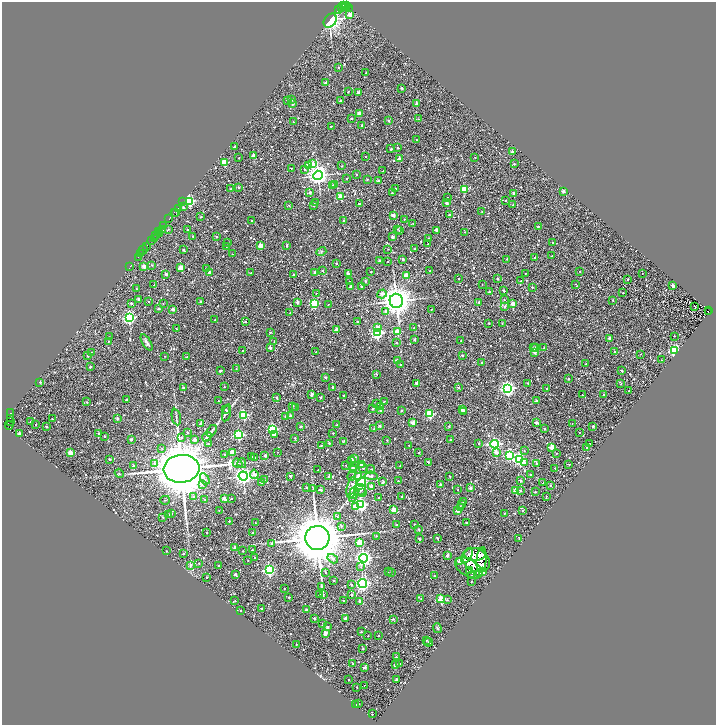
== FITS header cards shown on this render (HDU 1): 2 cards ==
NAXIS1  =                 1428
NAXIS2  =                 1446

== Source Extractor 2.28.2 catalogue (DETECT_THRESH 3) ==
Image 1428 x 1446 px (HDU 1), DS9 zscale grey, zoomed out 1/2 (1 PNG px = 2 x 2 image px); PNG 718 x 727 px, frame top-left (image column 1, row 1446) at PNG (2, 2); each listed source drawn as its Kron ellipse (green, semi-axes under 4 px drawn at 4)
Background 2.35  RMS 1.2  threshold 3.45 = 3 sigma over >= 5 px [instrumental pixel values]
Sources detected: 1265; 283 cannot appear on this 1/2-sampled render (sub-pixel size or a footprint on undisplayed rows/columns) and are neither listed nor drawn; of the other 982, the 500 brightest by FLUX_AUTO listed and drawn (482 fainter detections omitted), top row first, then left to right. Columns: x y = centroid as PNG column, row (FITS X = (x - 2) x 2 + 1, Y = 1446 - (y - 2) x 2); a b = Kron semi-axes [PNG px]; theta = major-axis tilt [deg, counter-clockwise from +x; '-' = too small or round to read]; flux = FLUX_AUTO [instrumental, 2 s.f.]
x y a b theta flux
344 5 3 2 - 2.5e+02
347 6 2 1 - 6.0e+02
342 7 3 1 - 1.2e+03
346 7 2 1 - 6.1e+02
349 8 3 1 - 2.4e+02
338 9 2 1 - 5.7e+02
350 15 3 2 - 2.9e+03
330 21 8 6 52 3.7e+04
338 67 2 2 - 3.2e+02
366 73 2 2 - 3.7e+02
325 83 2 2 - 8.1e+02
402 88 2 2 - 7.0e+02
348 92 2 2 - 2.6e+02
359 92 2 2 - 2.1e+03
287 100 2 2 - 3.7e+02
292 100 2 2 - 1.9e+02
340 101 2 2 - 6.9e+02
292 103 2 2 - 1.0e+03
416 104 2 2 - 1.0e+03
359 113 2 2 - 4.7e+03
352 118 3 2 - 2.8e+02
418 119 2 2 - 1.9e+02
389 121 2 2 - 1.0e+03
293 122 2 2 - 2.3e+02
362 125 2 2 - 2.9e+02
331 126 2 2 - 3.0e+02
416 140 2 2 - 1.7e+02
234 147 2 2 - 4.2e+02
398 148 2 2 - 4.2e+02
391 149 2 2 - 7.7e+02
513 152 2 2 - 8.5e+02
254 156 2 2 - 3.1e+03
365 157 2 2 - 1.9e+02
475 157 2 2 - 1.7e+02
239 158 2 2 - 2.5e+02
399 159 2 2 - 1.4e+03
224 162 3 3 - 8.8e+03
313 164 2 2 - 1.9e+03
514 164 2 2 - 3.8e+02
308 165 3 2 - 6.7e+03
342 166 2 2 - 2.8e+02
291 168 2 2 - 3.4e+02
305 169 2 2 - 5.5e+02
383 171 3 1 - 2.3e+02
356 174 2 2 - 3.7e+02
318 175 4 4 - 1.2e+05
347 179 2 2 - 2.1e+02
367 179 2 2 - 2.9e+02
378 181 2 2 - 8.9e+02
335 184 2 2 - 6.8e+02
333 185 3 2 - 2.7e+02
239 187 2 2 - 3.8e+02
395 188 2 2 - 2.3e+02
231 189 2 2 - 7.9e+02
464 189 3 3 - 9.1e+03
563 191 2 2 - 1.5e+03
310 192 2 2 - 1.0e+03
392 193 2 2 - 3.1e+02
514 193 2 2 - 1.1e+03
341 197 3 2 - 6.8e+03
448 197 2 2 - 1.8e+02
506 200 2 2 - 2.6e+02
190 201 4 3 - 2.4e+04
182 202 2 1 - 2.4e+02
316 202 4 2 - 1.8e+02
446 203 2 2 - 1.4e+03
359 204 2 2 - 1.1e+03
289 205 2 2 - 3.6e+02
314 205 3 2 - 4.1e+02
513 205 2 2 - 2.1e+02
183 207 2 2 - 5.8e+02
179 209 3 1 - 2.1e+02
482 211 2 2 - 2.3e+02
176 212 2 1 - 2.0e+02
174 213 3 1 - 1.0e+03
393 215 2 2 - 2.3e+03
449 215 2 2 - 6.4e+02
201 217 2 2 - 6.1e+02
169 219 2 1 - 3.4e+02
404 219 2 2 - 3.3e+02
251 220 2 2 - 1.8e+02
343 220 2 2 - 3.6e+02
413 223 2 2 - 2.0e+02
163 225 3 2 - 9.3e+02
538 227 2 2 - 2.6e+02
169 229 3 2 - 1.7e+02
398 229 2 2 - 2.4e+02
163 230 4 1 - 2.6e+02
187 230 2 2 - 2.6e+02
399 230 2 2 - 2.0e+02
437 230 2 2 - 1.5e+03
158 232 4 2 - 1.5e+03
464 232 2 2 - 1.9e+02
159 233 3 1 - 5.2e+02
155 235 2 1 - 4.4e+02
193 236 2 2 - 2.0e+02
216 237 2 2 - 6.1e+02
392 237 2 2 - 1.6e+03
155 238 4 1 - 9.9e+02
428 239 2 2 - 7.3e+02
152 241 2 1 - 3.0e+02
228 243 2 2 - 2.3e+02
553 243 2 2 - 2.6e+02
428 244 2 2 - 2.6e+02
147 246 2 1 - 5.4e+02
226 246 2 2 - 2.1e+02
260 246 2 2 - 4.8e+03
287 246 3 2 - 6.0e+02
183 249 2 2 - 4.0e+02
388 249 2 2 - 1.8e+02
415 249 2 2 - 4.1e+02
143 250 5 1 - 8.3e+02
321 252 5 3 - 2.6e+02
141 253 2 2 - 4.6e+02
232 254 2 2 - 2.2e+02
552 256 2 2 - 2.2e+02
138 258 3 1 - 1.7e+03
535 258 2 2 - 4.6e+02
403 259 2 2 - 6.2e+02
507 259 2 2 - 2.0e+02
379 260 2 2 - 4.8e+02
388 261 2 2 - 2.4e+02
336 263 2 2 - 4.5e+02
152 265 2 2 - 2.4e+02
130 266 2 1 - 3.0e+02
144 266 2 2 - 2.4e+03
181 267 2 2 - 2.8e+03
206 268 2 2 - 2.0e+02
322 270 4 2 - 2.1e+02
430 271 2 1 - 1.8e+02
580 271 2 2 - 2.6e+02
209 272 2 2 - 1.2e+03
315 272 2 2 - 1.3e+03
371 272 2 2 - 2.7e+02
251 273 2 2 - 1.9e+02
348 273 2 2 - 9.7e+02
525 273 2 2 - 2.1e+02
642 273 2 1 - 1.7e+02
166 274 2 2 - 1.4e+03
293 275 2 2 - 7.1e+02
406 275 2 2 - 3.4e+03
458 278 2 2 - 2.8e+02
497 279 2 2 - 9.3e+02
628 279 2 2 - 2.5e+02
350 281 2 1 - 1.7e+02
365 281 2 2 - 4.1e+02
521 281 2 2 - 4.6e+02
482 284 2 2 - 1.8e+02
575 284 2 2 - 2.0e+02
154 285 2 2 - 2.5e+02
350 286 3 2 - 5.5e+02
362 286 2 2 - 6.8e+02
673 286 2 2 - 1.7e+03
532 287 2 2 - 4.3e+02
136 289 2 2 - 2.3e+02
504 290 2 2 - 5.0e+02
489 292 2 2 - 7.9e+02
316 293 2 2 - 2.0e+02
623 293 2 2 - 3.4e+02
382 294 5 3 - 9.0e+02
138 299 2 2 - 7.9e+02
504 300 2 2 - 1.8e+02
613 300 2 2 - 3.0e+02
396 301 7 6 - 3.1e+05
149 302 2 2 - 1.9e+02
200 302 2 2 - 4.5e+02
297 302 2 2 - 8.4e+02
479 302 2 2 - 9.3e+02
131 303 2 2 - 6.7e+02
163 303 2 2 - 2.2e+02
513 303 2 2 - 3.5e+03
314 304 4 3 - 1.7e+04
328 304 2 2 - 2.3e+02
505 306 2 2 - 1.0e+03
695 306 2 2 - 1.9e+02
158 309 2 2 - 6.8e+02
173 309 2 2 - 1.3e+03
431 309 2 2 - 1.9e+02
708 310 2 1 - 1.2e+03
385 312 2 2 - 1.4e+03
708 312 2 1 - 1.0e+03
290 313 2 2 - 2.0e+02
129 318 3 3 - 4.5e+04
215 320 2 2 - 1.8e+02
246 322 2 2 - 2.8e+02
358 322 2 2 - 5.2e+02
489 323 2 2 - 4.0e+02
502 323 2 2 - 2.4e+02
378 327 4 3 - 9.3e+02
414 328 2 2 - 3.5e+02
176 329 2 2 - 1.7e+02
337 330 2 2 - 3.2e+03
397 331 3 3 - 6.1e+03
270 332 2 2 - 2.8e+02
377 333 3 3 - 4.1e+04
674 336 2 2 - 1.9e+02
110 337 2 2 - 1.8e+02
609 338 2 2 - 1.5e+03
414 339 2 2 - 6.0e+02
461 340 2 2 - 2.1e+02
109 341 3 2 - 2.3e+02
147 342 9 3 -59 6.3e+02
274 342 2 1 - 1.8e+02
396 343 2 2 - 3.4e+02
536 347 2 2 - 5.5e+02
270 348 2 2 - 1.3e+03
534 348 2 2 - 4.3e+02
544 348 2 2 - 5.6e+02
242 350 2 2 - 1.8e+02
674 351 3 3 - 4.6e+04
91 352 2 2 - 1.7e+02
316 352 2 2 - 3.4e+02
535 352 2 2 - 1.0e+03
614 352 2 2 - 9.8e+02
640 354 2 2 - 1.9e+02
462 355 2 2 - 6.8e+02
87 356 2 2 - 4.6e+02
165 356 2 2 - 1.9e+02
187 357 2 2 - 2.3e+02
661 360 2 2 - 1.9e+02
397 361 2 2 - 1.7e+03
482 363 2 2 - 6.1e+02
400 364 2 2 - 2.4e+02
586 364 2 2 - 3.5e+02
90 367 2 2 - 5.2e+02
236 369 2 2 - 1.7e+02
220 371 2 2 - 7.1e+02
622 371 2 2 - 6.5e+02
377 374 3 2 - 1.9e+02
325 377 2 2 - 6.5e+02
568 379 2 2 - 4.5e+02
40 382 2 2 - 5.3e+02
528 383 2 2 - 2.5e+02
417 384 2 2 - 2.5e+03
621 384 2 1 - 1.7e+02
183 387 2 2 - 1.2e+03
224 387 2 2 - 2.9e+02
332 387 3 2 - 7.9e+02
459 388 2 2 - 3.0e+02
508 388 4 4 - 7.5e+04
546 389 2 2 - 2.9e+02
629 391 2 2 - 2.8e+02
312 394 2 2 - 1.7e+03
582 395 2 2 - 2.7e+02
603 395 2 2 - 3.9e+02
343 396 2 2 - 1.9e+02
321 397 2 2 - 5.6e+02
277 398 2 2 - 1.0e+03
127 400 2 2 - 5.3e+02
218 401 2 2 - 1.8e+02
384 401 2 2 - 2.6e+02
536 401 2 2 - 6.8e+02
87 402 2 2 - 2.0e+02
376 404 2 2 - 2.5e+02
293 406 2 2 - 3.0e+02
381 407 2 2 - 5.6e+02
295 408 2 2 - 1.7e+02
226 409 2 2 - 1.8e+02
373 409 2 2 - 4.1e+02
381 410 2 2 - 1.1e+03
401 410 2 2 - 4.5e+02
462 410 2 2 - 1.7e+03
464 412 2 2 - 2.5e+02
10 413 2 1 - 2.9e+03
227 413 8 4 75 4.6e+02
430 414 3 3 - 1.4e+04
244 415 3 3 - 2.0e+04
285 416 2 2 - 1.8e+02
291 416 2 2 - 1.5e+03
176 417 8 2 -79 3.8e+02
117 418 2 2 - 9.1e+02
10 419 2 1 - 9.2e+02
52 419 2 2 - 2.6e+02
10 421 3 2 - 7.1e+02
31 422 2 2 - 5.2e+02
536 422 2 2 - 1.6e+03
201 423 2 2 - 1.2e+03
413 423 2 2 - 3.0e+03
572 424 2 1 - 2.3e+02
9 425 4 1 - 4.5e+02
36 425 2 2 - 2.4e+02
337 425 2 2 - 2.8e+02
301 426 2 2 - 5.1e+02
379 426 2 2 - 7.9e+02
449 426 2 2 - 3.2e+02
593 426 2 2 - 5.6e+02
47 427 2 2 - 5.3e+02
272 429 3 3 - 3.1e+04
374 429 2 2 - 2.7e+02
545 429 2 2 - 5.6e+02
212 431 6 3 60 3.8e+02
187 432 2 2 - 2.3e+02
579 432 2 2 - 1.7e+02
19 433 2 2 - 1.5e+03
98 433 2 2 - 3.0e+02
333 433 2 2 - 2.2e+02
274 434 3 2 - 8.9e+02
238 435 3 3 - 3.1e+04
104 436 2 2 - 2.2e+02
181 437 2 2 - 3.2e+02
207 437 5 2 - 6.8e+02
295 438 2 2 - 3.5e+02
131 439 2 2 - 5.7e+02
195 439 3 2 - 1.1e+03
387 440 2 2 - 2.1e+02
451 440 2 2 - 8.7e+02
344 441 3 2 - 4.4e+02
329 443 2 2 - 6.7e+02
479 443 2 2 - 3.3e+02
208 444 2 2 - 4.2e+02
494 444 4 3 - 5.5e+04
589 444 2 2 - 1.8e+02
321 445 2 2 - 2.3e+02
409 445 2 1 - 1.9e+02
552 447 2 2 - 6.2e+03
162 448 3 3 - 2.0e+02
587 448 2 2 - 6.8e+02
524 451 3 2 - 1.7e+02
232 452 2 2 - 2.7e+03
277 452 2 1 - 1.8e+02
496 452 2 2 - 2.1e+03
70 453 2 2 - 4.1e+03
419 453 2 2 - 2.7e+02
556 453 2 2 - 1.7e+02
225 455 2 2 - 4.1e+02
509 455 4 3 - 2.5e+04
265 456 2 2 - 1.5e+03
252 457 2 2 - 2.6e+02
255 457 2 2 - 2.1e+02
355 458 3 2 - 3.5e+02
109 459 2 2 - 4.1e+02
352 460 2 2 - 1.0e+03
520 460 4 4 - 3.2e+04
428 462 2 2 - 5.1e+02
524 462 3 2 - 7.6e+02
155 463 3 3 - 8.2e+02
238 463 5 3 - 2.6e+02
242 463 5 4 - 2.9e+02
361 464 2 2 - 1.2e+03
536 464 2 2 - 6.1e+02
569 464 2 2 - 5.5e+02
346 465 2 2 - 1.9e+02
400 465 2 2 - 2.0e+02
134 466 2 2 - 9.8e+02
353 466 2 2 - 5.3e+02
363 468 5 3 - 3.2e+02
555 468 2 2 - 2.3e+02
181 469 18 14 6 1.3e+06
353 469 3 2 - 4.1e+03
371 469 4 3 - 3.0e+02
318 470 2 2 - 2.0e+02
119 473 4 2 - 2.7e+02
254 474 4 3 - 1.7e+03
531 474 2 2 - 7.7e+02
243 476 5 4 - 1.0e+05
290 476 2 2 - 9.3e+02
329 476 4 2 - 1.6e+03
352 476 5 3 - 2.7e+02
359 476 4 2 - 4.4e+03
371 476 6 3 -6 1.1e+03
450 476 2 2 - 4.1e+02
205 479 6 4 -59 6.6e+02
264 480 2 2 - 3.5e+02
520 480 2 2 - 4.7e+02
398 481 2 2 - 1.8e+02
261 482 2 2 - 7.5e+02
362 482 5 3 - 3.1e+04
383 482 2 2 - 8.6e+02
543 483 2 2 - 2.0e+02
202 484 4 3 - 4.0e+02
441 485 2 2 - 1.3e+03
550 485 2 2 - 3.8e+02
371 487 3 2 - 2.4e+03
307 488 2 2 - 1.0e+03
313 488 3 3 - 1.9e+02
352 488 11 5 80 1.8e+03
470 488 2 2 - 1.8e+03
321 490 2 2 - 1.2e+03
360 490 6 5 - 1.2e+03
458 490 2 2 - 3.7e+02
516 490 3 2 - 5.4e+03
520 490 3 2 - 4.2e+02
535 492 2 2 - 5.0e+02
354 493 6 4 75 1.0e+03
362 493 3 2 - 1.8e+02
194 496 3 3 - 3.9e+02
402 496 2 2 - 3.2e+02
546 496 3 2 - 2.6e+02
353 497 3 3 - 5.1e+02
379 497 2 2 - 3.8e+02
224 498 3 2 - 1.7e+03
205 499 2 2 - 1.8e+02
231 499 2 1 - 1.8e+02
165 500 5 2 - 2.0e+02
463 502 2 2 - 2.4e+02
361 504 3 3 - 4.9e+04
461 504 3 2 - 1.7e+02
355 506 3 2 - 2.5e+03
461 507 2 2 - 9.4e+02
219 510 2 2 - 1.8e+02
393 510 2 2 - 4.2e+03
458 510 2 2 - 2.8e+03
523 510 2 2 - 6.1e+02
504 513 2 2 - 2.6e+02
171 514 3 2 - 2.0e+02
169 515 2 2 - 6.2e+02
163 517 2 2 - 2.6e+02
337 517 3 2 - 3.4e+02
229 521 2 2 - 4.5e+02
255 523 2 2 - 1.8e+02
466 523 2 2 - 4.8e+02
414 524 2 2 - 2.4e+02
397 525 2 2 - 2.4e+02
341 526 3 3 - 2.8e+02
419 529 2 2 - 3.5e+02
206 532 2 2 - 1.7e+02
253 533 2 2 - 4.1e+02
376 536 2 2 - 2.7e+02
317 538 12 12 - 9.7e+05
437 538 3 2 - 3.5e+02
519 538 3 2 - 2.7e+02
419 539 2 2 - 3.1e+02
360 542 3 3 - 7.8e+03
272 543 3 2 - 3.7e+02
235 548 2 2 - 1.3e+03
252 550 2 2 - 2.2e+02
166 551 2 2 - 2.0e+02
243 551 2 2 - 1.8e+02
183 554 2 2 - 3.7e+02
475 554 11 6 -1 3.2e+03
447 555 2 2 - 1.5e+03
467 556 9 3 60 9.1e+02
255 558 2 2 - 3.3e+02
363 558 4 4 - 7.4e+04
333 559 6 3 -33 7.7e+02
248 560 2 2 - 2.1e+02
476 560 14 11 -31 5.5e+03
482 560 13 5 85 2.3e+03
460 561 3 2 - 3.4e+03
199 563 2 2 - 2.8e+02
190 565 3 3 - 4.3e+02
218 565 2 2 - 2.9e+02
361 567 3 2 - 2.0e+02
469 568 15 8 -30 3.0e+03
269 570 3 3 - 4.7e+04
469 571 2 1 - 2.6e+02
482 571 4 2 - 4.3e+03
326 572 2 2 - 2.4e+02
388 572 2 2 - 2.0e+02
392 573 2 2 - 2.8e+02
480 573 2 2 - 1.0e+03
235 574 3 2 - 1.1e+03
471 575 2 1 - 2.1e+02
434 576 2 2 - 1.7e+02
207 577 2 2 - 3.9e+02
334 580 2 2 - 2.2e+02
471 581 2 2 - 2.5e+02
363 583 4 4 - 5.3e+04
351 584 2 2 - 3.7e+02
321 586 3 3 - 2.3e+02
284 588 2 2 - 2.1e+02
319 594 2 2 - 2.0e+02
323 594 3 3 - 2.5e+02
351 595 2 2 - 1.2e+03
289 597 2 2 - 4.8e+02
421 599 2 2 - 4.6e+02
441 599 3 3 - 1.2e+04
235 600 2 2 - 2.4e+02
343 600 2 1 - 1.8e+02
447 600 3 2 - 2.1e+02
360 601 3 2 - 7.1e+02
262 608 2 2 - 4.7e+02
240 610 2 2 - 2.2e+02
306 610 2 2 - 1.1e+03
314 618 2 2 - 2.9e+02
345 618 2 2 - 1.9e+03
393 619 2 2 - 5.1e+02
322 623 3 2 - 1.8e+02
327 627 2 2 - 6.8e+02
437 628 5 3 - 3.2e+02
361 632 2 2 - 3.0e+02
325 633 3 2 - 2.0e+03
379 635 2 2 - 3.3e+02
368 636 2 2 - 3.5e+02
426 640 2 2 - 3.9e+02
428 642 4 2 - 2.1e+02
296 644 2 2 - 2.0e+02
363 649 2 2 - 2.9e+02
396 657 2 2 - 2.0e+02
353 663 2 2 - 3.0e+02
399 664 2 2 - 2.6e+02
395 665 2 2 - 1.5e+03
365 667 2 2 - 1.4e+03
349 679 2 2 - 1.9e+02
396 680 2 2 - 1.9e+03
364 686 3 2 - 6.0e+02
357 687 2 2 - 2.5e+02
358 704 2 2 - 2.9e+02
356 705 2 2 - 3.4e+02
372 714 2 2 - 2.0e+02
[482 fainter detections neither listed nor drawn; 283 sub-pixel or undisplayed-footprint detections neither listed nor drawn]